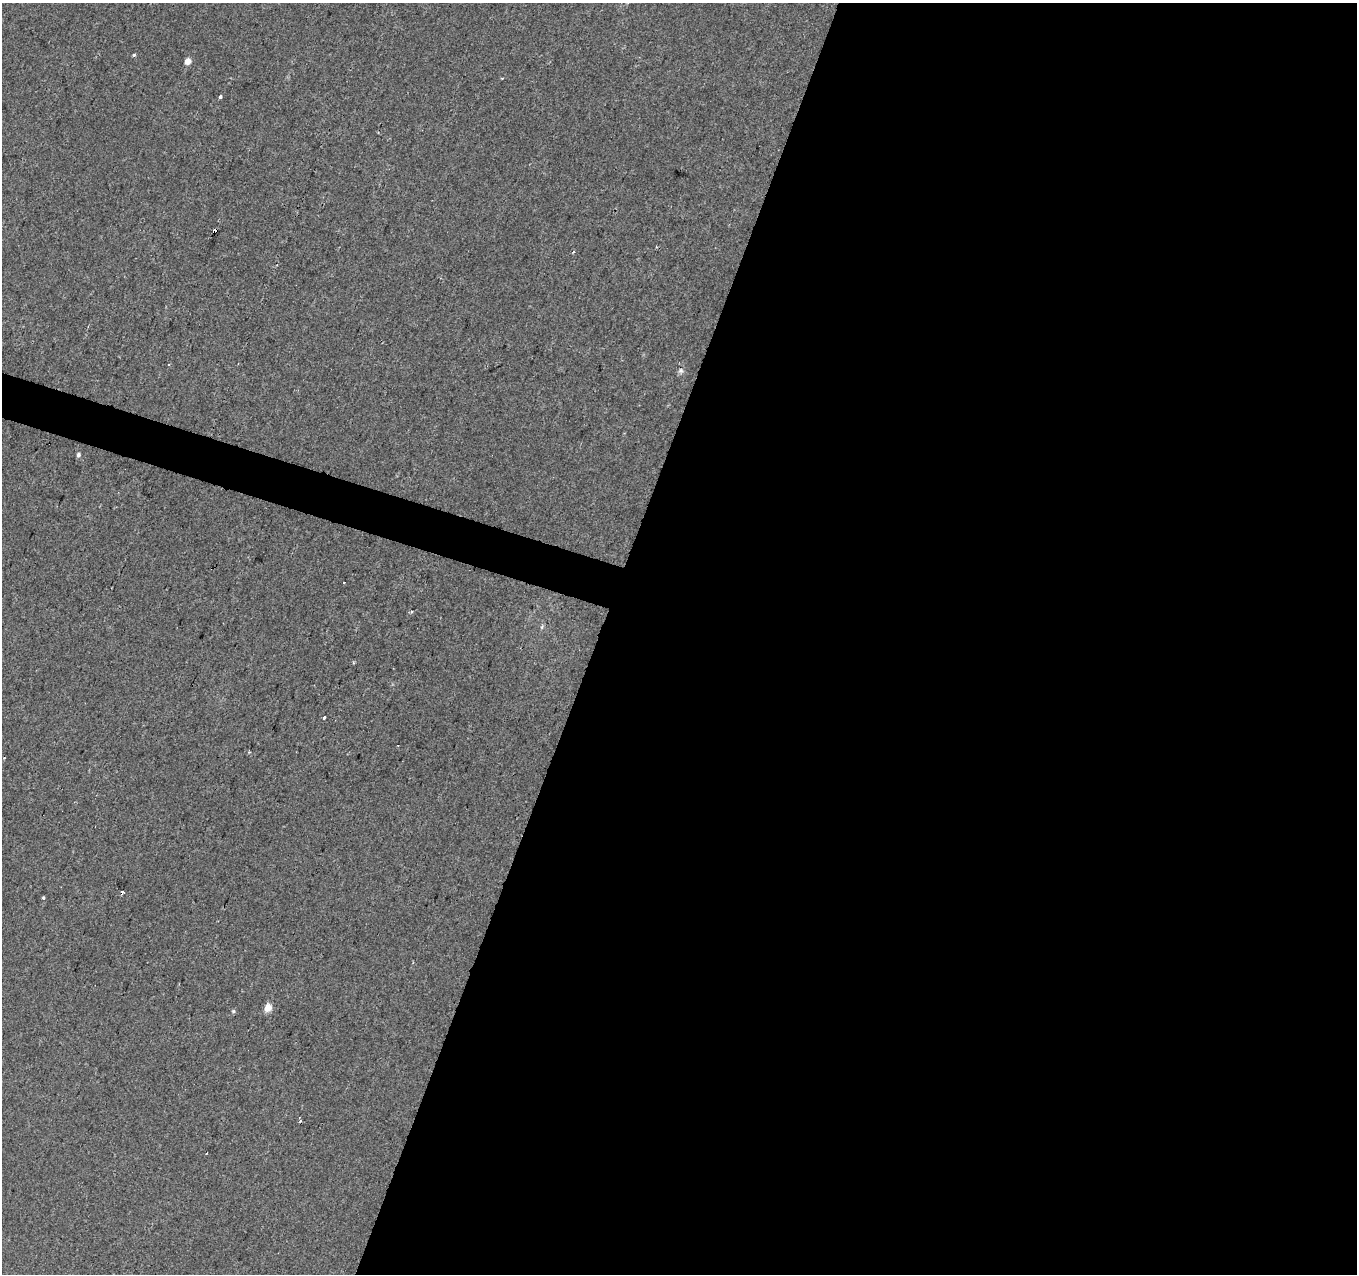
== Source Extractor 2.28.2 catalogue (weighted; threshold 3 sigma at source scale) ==
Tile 12 of 4 x 4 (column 4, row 3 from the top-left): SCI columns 4066-5420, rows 1489-2760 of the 5437 x 5587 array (HDU 1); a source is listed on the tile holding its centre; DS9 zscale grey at full resolution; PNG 1359 x 1276 px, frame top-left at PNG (2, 3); no overlay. Shown black and unused: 58% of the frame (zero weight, under 2 of 3 exposures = <1% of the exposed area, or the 3 px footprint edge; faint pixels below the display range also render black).
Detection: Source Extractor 2.28.2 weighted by HDU 2 'WHT'; one run over the whole footprint, this tile lists its part. Background 0.00973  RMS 0.0053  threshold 0.0238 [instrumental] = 3 sigma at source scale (4.5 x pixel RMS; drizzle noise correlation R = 1.50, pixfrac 1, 0.0396/0.0396 arcsec/px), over >= 5 px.
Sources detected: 16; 3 cosmic-ray / hot-pixel residue — not listed; the other 13 listed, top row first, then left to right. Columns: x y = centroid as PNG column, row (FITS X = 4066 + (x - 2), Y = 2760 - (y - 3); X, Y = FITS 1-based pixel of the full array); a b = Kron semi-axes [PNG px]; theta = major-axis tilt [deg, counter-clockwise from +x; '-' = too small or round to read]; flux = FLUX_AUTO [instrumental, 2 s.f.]
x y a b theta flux
134 55 3 3 - 1.5
188 61 5 4 - 5.8
220 97 3 3 - 1.5
215 230 3 3 - 6.5
574 252 4 3 - 0.93
681 371 8 7 - 1.6
78 455 6 4 66 1.1
542 627 6 4 72 0.76
324 717 4 3 - 1.4
398 746 2 2 - 0.57
43 897 3 3 - 1.3
268 1008 8 7 - 4.8
233 1011 5 4 - 0.79
Overlapping masked pixels (flux is a lower limit): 1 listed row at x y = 215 230